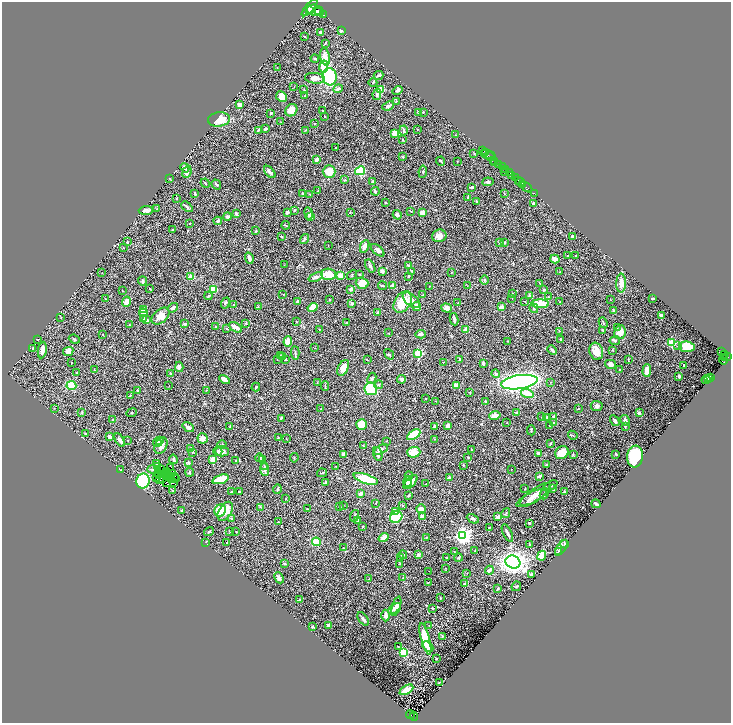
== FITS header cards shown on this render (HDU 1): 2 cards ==
NAXIS1  =                 1457
NAXIS2  =                 1442

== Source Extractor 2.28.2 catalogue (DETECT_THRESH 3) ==
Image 1457 x 1442 px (HDU 1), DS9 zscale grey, zoomed out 1/2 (1 PNG px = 2 x 2 image px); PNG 733 x 725 px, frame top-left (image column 1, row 1442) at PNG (2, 2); each listed source drawn as its Kron ellipse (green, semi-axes under 4 px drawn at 4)
Background 0.641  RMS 0.027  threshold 0.0796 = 3 sigma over >= 5 px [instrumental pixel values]
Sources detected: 504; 23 cannot appear on this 1/2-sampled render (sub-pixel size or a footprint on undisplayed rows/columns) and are neither listed nor drawn; the other 481 listed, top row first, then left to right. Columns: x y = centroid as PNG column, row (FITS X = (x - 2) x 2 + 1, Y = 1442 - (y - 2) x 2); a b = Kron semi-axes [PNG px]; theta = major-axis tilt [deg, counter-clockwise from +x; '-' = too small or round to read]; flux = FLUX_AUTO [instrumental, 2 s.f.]
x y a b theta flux
310 7 11 3 49 5400
315 10 9 5 -16 6400
309 11 3 3 - 1500
319 12 3 2 - 1500
324 15 3 1 - 160
341 30 3 2 - 15
321 32 4 2 - 17
305 37 4 2 - 3
326 43 3 2 - 2.8
325 57 9 5 -81 41
315 58 4 3 - 5.5
324 66 6 4 78 92
277 67 2 2 - 1.4
378 75 5 2 - 6.5
330 77 9 7 -83 260
315 78 10 5 -7 37
373 82 4 2 - 3.6
294 87 2 1 - 1.6
304 89 2 2 - 2
338 89 5 3 - 13
381 90 4 3 - 90
397 90 5 3 - 11
377 95 5 4 - 8
305 96 3 2 - 2.7
281 97 5 5 - 36
396 101 3 2 - 3.9
240 105 3 3 - 37
388 106 6 3 23 12
291 110 6 5 - 36
323 111 2 1 - 2.1
418 112 2 2 - 7.2
423 112 2 2 - 3.9
271 113 3 2 - 8.3
325 116 2 2 - 4.3
219 119 11 7 8 80
281 122 2 2 - 2.2
314 124 2 2 - 1.9
265 129 3 2 - 11
418 129 2 2 - 1.6
258 130 3 2 - 6.7
305 130 2 2 - 2.2
403 130 5 3 - 8.8
394 133 4 4 - 39
456 135 3 1 - 1.7
403 140 3 2 - 3.6
336 148 2 1 - 3.2
483 150 2 2 - 240
485 152 3 2 - 560
474 154 3 2 - 2.7
488 155 7 2 -17 650
403 157 3 3 - 4.5
490 157 5 2 - 900
316 160 4 2 - 16
494 160 2 1 - 180
441 161 4 2 - 6.7
457 162 3 2 - 1.8
495 162 3 2 - 260
498 164 3 2 - 310
502 167 4 1 - 300
185 168 5 3 - 17
505 169 4 2 - 590
360 171 5 4 - 120
187 172 6 3 69 20
270 172 7 4 -49 15
329 172 6 6 - 86
423 172 6 3 82 6.3
505 172 2 1 - 160
509 172 3 2 - 730
512 175 3 2 - 1300
515 178 2 2 - 490
170 179 4 2 - 3.8
345 180 3 3 - 5.4
518 180 2 1 - 920
372 182 4 3 - 5
488 182 5 3 - 10
521 182 4 2 - 350
205 183 5 2 - 4.1
216 184 5 2 - 4.3
523 184 2 1 - 210
472 187 3 2 - 7.3
526 187 6 1 -37 160
318 191 2 2 - 3.4
375 191 4 3 - 10
534 193 2 1 - 20
195 194 3 2 - 6.4
302 194 3 2 - 4.8
310 194 3 2 - 3.5
505 194 3 2 - 2.4
177 198 3 2 - 2.9
468 198 3 2 - 6.5
477 201 2 2 - 5.8
386 203 2 2 - 6
534 203 3 3 - 12
187 207 6 2 -42 11
157 209 3 3 - 3.4
146 210 7 3 4 30
294 210 3 2 - 2.7
411 211 3 2 - 2.9
287 212 4 3 - 13
350 212 2 2 - 2.3
308 213 6 3 -80 15
422 213 4 3 - 29
236 214 4 3 - 11
397 215 5 3 - 13
227 217 4 3 - 20
311 217 3 3 - 4.7
218 221 4 3 - 11
190 223 2 2 - 2.1
286 225 4 3 - 4.2
173 229 3 2 - 2.2
256 231 3 2 - 4
281 236 2 2 - 4.3
439 236 7 6 - 31
573 236 4 4 - 7.4
304 239 5 3 - 5.9
127 242 2 2 - 9.8
500 243 3 3 - 4.9
505 243 4 3 - 4.5
328 245 2 1 - 1.5
365 246 7 3 65 31
124 248 2 1 - 1.6
378 250 8 3 -41 18
568 256 2 2 - 4.7
576 256 3 2 - 2.2
249 258 6 3 -74 25
555 259 5 4 - 32
284 265 3 2 - 2.2
409 265 3 2 - 4.6
370 266 7 3 -58 8.4
382 271 3 3 - 17
412 271 3 2 - 2.4
452 272 3 2 - 3
560 272 2 2 - 3.3
102 273 2 1 - 1.4
328 274 7 5 -3 110
360 274 3 1 - 2.6
340 275 3 3 - 46
352 275 5 1 - 2.9
409 276 4 2 - 3.4
191 277 2 2 - 85
316 277 7 3 22 18
484 280 5 3 - 5.8
142 281 4 3 - 10
362 283 6 5 - 61
539 283 4 2 - 2.6
621 283 9 5 90 48
393 285 3 3 - 11
383 286 4 2 - 6
429 286 2 1 - 1.5
467 286 2 2 - 1.5
150 289 3 2 - 3.7
214 289 3 3 - 100
351 289 3 2 - 17
544 290 4 3 - 6.4
123 291 2 2 - 2.9
283 294 3 2 - 2.1
512 294 2 2 - 3.7
423 295 4 2 - 3.3
530 295 3 3 - 4.4
208 296 4 2 - 7.6
548 297 3 2 - 2.9
512 298 2 1 - 1.4
652 298 3 2 - 7.1
106 299 3 1 - 1.8
329 299 2 2 - 4.7
610 299 2 1 - 1.5
412 300 10 5 -40 31
297 301 3 3 - 8.3
525 301 3 2 - 2.2
126 302 5 4 - 35
403 302 12 8 56 110
560 302 2 2 - 2.5
225 303 6 4 67 7.8
458 303 3 2 - 3.8
352 304 3 3 - 12
540 304 9 4 -1 120
233 305 2 2 - 2.1
258 307 4 2 - 3.3
313 307 5 3 - 63
417 307 4 3 - 38
501 307 3 3 - 33
173 308 5 3 - 14
446 308 5 4 - 25
534 308 5 3 - 5.6
144 310 4 3 - 34
614 311 3 2 - 14
378 312 3 3 - 8
143 313 4 3 - 37
661 315 4 3 - 8.2
161 316 10 6 40 51
61 317 2 1 - 1.7
143 319 4 3 - 4.9
454 319 6 2 -81 12
147 320 4 3 - 9.2
296 322 2 2 - 2.7
246 323 3 3 - 4.5
347 323 3 2 - 2.8
603 323 5 3 - 6.5
185 324 3 2 - 11
129 325 2 2 - 3.8
216 327 3 2 - 3.6
236 327 7 3 -30 44
617 327 2 2 - 2.7
227 329 3 2 - 1.9
319 329 3 2 - 2.5
466 330 3 3 - 27
602 330 3 2 - 3.1
559 331 2 2 - 2.6
620 332 7 5 80 48
389 333 2 2 - 1.7
103 334 2 2 - 1.8
421 334 5 3 - 17
74 339 6 3 -21 5.8
37 340 2 2 - 2.9
561 340 4 3 - 3.8
508 341 3 2 - 2.5
615 341 5 4 - 8.3
288 342 5 3 - 56
672 343 3 3 - 350
678 346 3 2 - 2.8
687 347 8 5 -8 83
33 348 4 3 - 3.9
315 348 2 1 - 1.5
42 350 8 4 80 27
552 350 5 3 - 11
612 350 3 2 - 2.2
68 351 5 4 - 31
596 351 9 6 -71 57
721 351 2 2 - 170
295 353 7 2 -87 7.1
389 354 6 3 -52 5.8
418 354 3 3 - 330
280 355 3 2 - 2.3
725 355 3 2 - 370
283 356 3 2 - 2.7
727 357 4 2 - 600
724 358 3 1 - 170
628 359 2 2 - 3.3
724 359 5 3 - 610
277 360 2 2 - 1.8
286 360 3 2 - 2.3
367 360 2 2 - 2.4
460 360 4 2 - 6.7
443 362 3 1 - 1.6
71 363 2 2 - 2.6
483 363 3 2 - 13
610 364 6 4 -12 16
684 366 2 2 - 5
179 367 5 3 - 15
343 368 8 5 64 50
620 369 2 2 - 2.6
94 370 3 2 - 2.2
647 371 6 3 88 77
76 372 2 2 - 2.1
171 373 3 2 - 3.6
495 374 4 4 - 8.1
679 376 3 2 - 4.2
710 377 2 2 - 2.2
372 378 6 4 64 11
709 378 3 3 - 4.1
224 379 5 3 - 25
402 379 4 4 - 14
706 379 4 3 - 7.1
519 382 18 7 8 2000
551 382 3 2 - 3.8
317 383 3 2 - 2.5
71 385 5 4 - 83
378 385 4 3 - 6.8
169 386 2 1 - 1.4
325 386 5 2 - 3.8
456 386 4 4 - 45
256 387 4 2 - 7.3
371 389 6 6 - 150
137 390 3 3 - 4
206 390 2 1 - 1.4
469 392 3 2 - 2.9
527 393 6 4 -16 58
130 395 3 2 - 3.8
426 398 3 2 - 2.7
436 401 2 2 - 1.3
485 401 2 2 - 15
597 406 6 5 - 12
54 408 2 1 - 2.1
578 408 2 2 - 2.9
321 409 2 2 - 1.9
82 413 4 3 - 4.7
131 413 5 2 - 2.6
517 413 4 3 - 4.6
639 413 3 2 - 14
495 416 6 3 13 41
542 417 3 2 - 2.2
547 417 2 2 - 5.8
554 417 3 2 - 3.6
281 418 3 2 - 6.7
113 420 3 2 - 5.5
625 420 5 4 - 13
615 421 6 3 -59 14
554 422 3 2 - 5
507 423 2 2 - 2
362 425 5 5 - 85
549 425 2 1 - 1.8
434 426 3 3 - 6.6
448 426 3 3 - 18
625 426 4 2 - 6.4
188 427 6 3 -36 19
230 427 3 2 - 8.1
531 430 5 2 - 6.2
85 434 3 3 - 4.4
414 435 7 4 32 130
573 435 5 2 - 4.8
110 437 3 3 - 22
203 438 5 5 - 26
278 438 3 2 - 2
286 439 3 2 - 1.6
435 439 3 2 - 3.2
120 440 7 3 -59 18
128 441 3 2 - 2
160 441 4 3 - 6.5
386 441 2 2 - 2
157 442 4 3 - 5.5
550 444 4 2 - 4.2
222 445 5 2 - 5.9
161 446 9 5 62 26
363 446 2 2 - 2.6
191 448 3 2 - 8.2
381 450 7 3 30 15
472 450 2 2 - 1.7
218 451 4 3 - 8.6
222 451 7 5 -2 28
193 452 3 2 - 2.9
414 452 6 5 - 68
562 452 7 6 - 75
538 453 4 3 - 9.4
344 454 4 3 - 24
378 454 7 4 -71 13
573 454 4 2 - 4.5
616 454 3 2 - 6.4
635 456 11 8 83 340
468 457 2 2 - 3.9
259 458 4 3 - 11
294 458 5 2 - 3.3
173 459 5 3 - 10
213 459 2 2 - 120
236 460 3 2 - 2.1
263 460 4 3 - 5.5
188 462 4 3 - 5.2
156 464 3 2 - 3.4
463 465 2 2 - 7.9
547 465 3 2 - 6.2
157 466 2 1 - 3
264 466 4 2 - 5.8
335 466 2 1 - 1.3
171 468 2 1 - 370
161 469 2 1 - 1.1
511 469 2 1 - 1.3
121 470 2 1 - 1.5
153 470 5 3 - 7.1
264 470 6 3 -84 19
166 472 2 1 - 2.6
189 472 4 3 - 5.8
159 473 3 1 - 1.5
322 473 5 2 - 5.4
163 474 2 1 - 0.51
168 474 2 1 - 0.19
172 474 3 2 - 2.4
165 476 2 1 - 6.1
174 476 3 1 - 2.9
409 476 4 3 - 8.2
540 476 4 2 - 21
167 477 2 1 - 1.8
157 478 4 1 - 2.5
449 478 3 2 - 8.5
162 479 2 1 - 1.1
172 479 2 1 - 0.89
175 479 2 1 - 5.1
220 479 8 4 18 160
366 479 13 4 -18 200
160 480 3 1 - 0.15
143 481 7 6 - 340
408 481 5 3 - 16
167 482 2 1 - 1.8
326 482 3 2 - 13
411 482 9 4 45 29
173 483 2 1 - 0.98
426 484 2 2 - 2.6
550 486 8 2 28 15
277 489 5 2 - 8.2
525 489 3 2 - 3.1
553 489 2 2 - 5.1
173 490 3 2 - 3.4
239 491 3 2 - 2.7
232 492 3 2 - 4.1
564 492 4 2 - 4.8
360 494 4 2 - 22
535 494 18 6 34 38
544 494 6 3 67 8.2
409 495 4 2 - 8
532 498 17 5 27 37
286 499 3 1 - 2
376 504 2 2 - 1.9
596 504 5 2 - 16
343 505 3 1 - 1.7
403 505 3 3 - 3.9
260 507 3 2 - 2.8
339 507 2 1 - 2.2
308 509 4 2 - 3
421 509 5 4 - 22
182 511 3 2 - 7
220 511 6 5 - 69
225 511 10 6 59 77
395 512 4 3 - 100
506 513 5 2 - 4.2
354 516 6 2 73 7.5
396 517 6 5 - 390
422 517 4 3 - 23
498 517 4 3 - 16
231 518 3 3 - 5.2
473 519 6 3 -27 10
358 521 3 3 - 7.6
279 522 2 1 - 1.7
529 523 2 2 - 6.7
363 526 3 2 - 3.7
489 528 2 2 - 3.9
230 531 2 2 - 2.1
236 531 2 2 - 1.9
209 532 5 2 - 5.2
507 533 9 2 -64 19
463 536 4 4 - 2300
426 537 2 2 - 4
384 538 5 3 - 41
206 542 2 1 - 1.4
316 542 4 3 - 91
226 543 2 2 - 3
529 544 2 2 - 4.6
564 544 4 3 - 6.4
343 548 2 2 - 2.6
561 548 9 3 55 9.8
475 551 2 2 - 3.4
558 551 3 2 - 5
454 552 2 1 - 2
403 555 4 3 - 8.2
418 555 3 3 - 12
542 556 5 4 - 64
447 557 3 2 - 2.4
401 558 3 2 - 3.7
458 558 4 2 - 5.5
513 562 7 6 - 1700
284 563 4 2 - 4.2
400 564 3 2 - 2.6
446 568 2 2 - 2.4
489 570 4 3 - 21
429 571 2 1 - 1.3
467 573 3 2 - 1.5
532 574 3 3 - 17
279 578 6 3 -64 23
403 578 4 2 - 4.4
369 579 2 2 - 2
428 582 3 2 - 2.7
464 584 3 2 - 4.3
516 586 5 2 - 3.7
498 589 2 2 - 5.9
440 598 3 2 - 2
300 600 3 2 - 5.2
396 606 10 3 73 17
395 608 7 4 36 19
432 608 2 2 - 6.9
386 615 6 4 89 16
363 619 7 3 -54 11
328 625 3 2 - 11
429 625 3 2 - 3.6
313 627 3 2 - 4.5
442 636 4 3 - 7.3
425 639 16 4 -75 140
398 646 3 2 - 2.9
428 646 6 3 -43 24
404 652 3 3 - 350
436 658 2 2 - 3.4
440 683 4 1 - 3.8
406 690 7 3 30 99
411 715 5 2 - 100
414 717 4 3 - 130
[23 sub-pixel or undisplayed-footprint detections neither listed nor drawn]